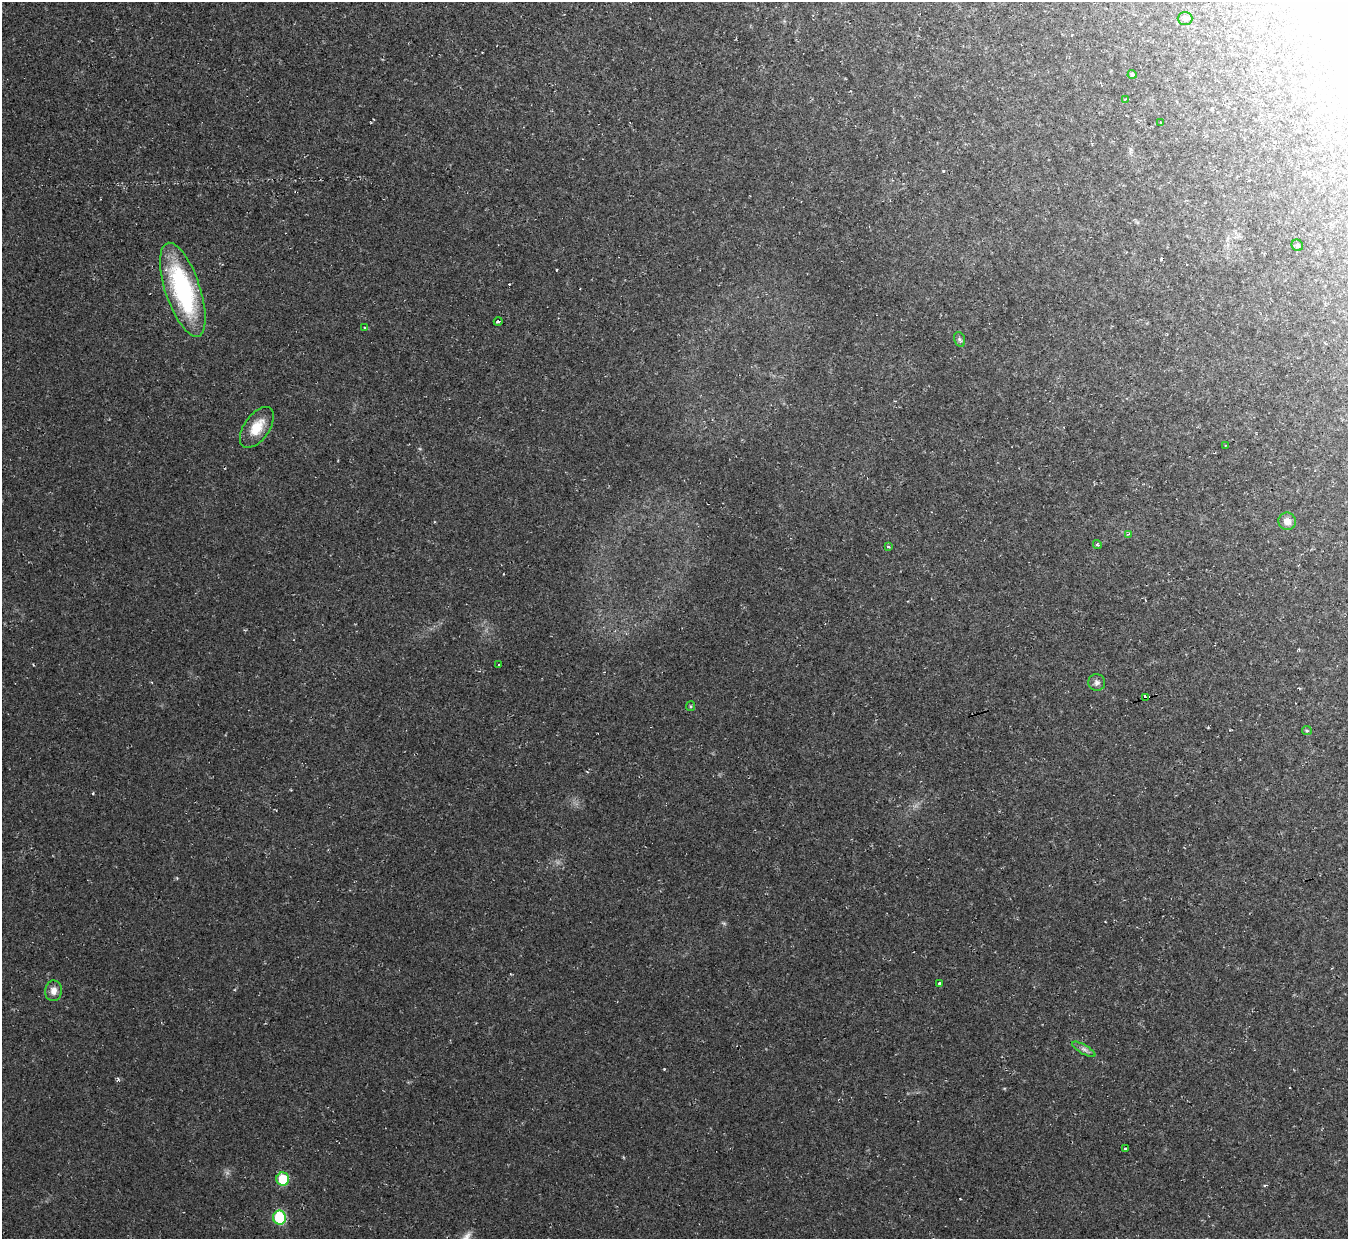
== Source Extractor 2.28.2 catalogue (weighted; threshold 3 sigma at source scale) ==
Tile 10 of 4 x 4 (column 2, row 3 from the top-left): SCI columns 1347-2692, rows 1383-2619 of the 5384 x 5367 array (HDU 1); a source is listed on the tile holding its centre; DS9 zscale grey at full resolution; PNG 1350 x 1241 px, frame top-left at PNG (2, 2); each listed source drawn as its Kron ellipse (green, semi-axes under 4 px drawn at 4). Shown black and unused: <1% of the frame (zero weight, under 2 of 3 exposures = <1% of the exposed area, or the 3 px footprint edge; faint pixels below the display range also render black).
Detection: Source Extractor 2.28.2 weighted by HDU 2 'WHT'; one run over the whole footprint, this tile lists its part. Background 0.0236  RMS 0.0063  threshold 0.0283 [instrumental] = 3 sigma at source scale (4.5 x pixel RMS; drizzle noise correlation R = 1.50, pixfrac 1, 0.05/0.05 arcsec/px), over >= 5 px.
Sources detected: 34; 1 inside a brighter object's white glare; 7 cosmic-ray / hot-pixel residue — neither listed nor drawn; the other 26 listed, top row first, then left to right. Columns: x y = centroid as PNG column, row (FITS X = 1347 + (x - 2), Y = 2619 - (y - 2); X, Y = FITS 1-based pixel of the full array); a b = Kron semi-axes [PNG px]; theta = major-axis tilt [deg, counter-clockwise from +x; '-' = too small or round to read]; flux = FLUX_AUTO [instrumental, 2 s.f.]
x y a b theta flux
1185 18 7 6 - 1.9
1132 74 4 4 - 1.3
1125 99 4 3 - 0.89
1161 123 3 2 - 0.5
1297 245 6 5 - 1.2
183 290 49 17 -71 85
498 321 4 3 - 2.6
365 328 3 3 - 1.2
959 339 7 5 -72 1.3
257 427 23 12 55 13
1226 445 2 2 - 0.62
1287 521 9 8 - 4.4
1128 534 4 3 - 0.92
1097 544 4 4 - 0.91
888 547 3 3 - 2.1
498 665 2 2 - 0.78
1097 683 8 8 - 2.2
1146 697 4 3 - 26
691 706 5 4 - 0.76
1307 731 5 4 - 0.81
940 983 4 3 - 3.1
53 991 10 8 83 4.1
1084 1049 13 4 -30 2.4
1125 1149 3 3 - 4.1
283 1179 6 6 - 21
280 1218 7 6 - 37
Overlapping masked pixels (flux is a lower limit): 1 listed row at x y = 1146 697
Unlisted compact peaks at least as high as the median listed source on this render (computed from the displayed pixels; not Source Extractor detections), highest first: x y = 118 1079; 93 793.